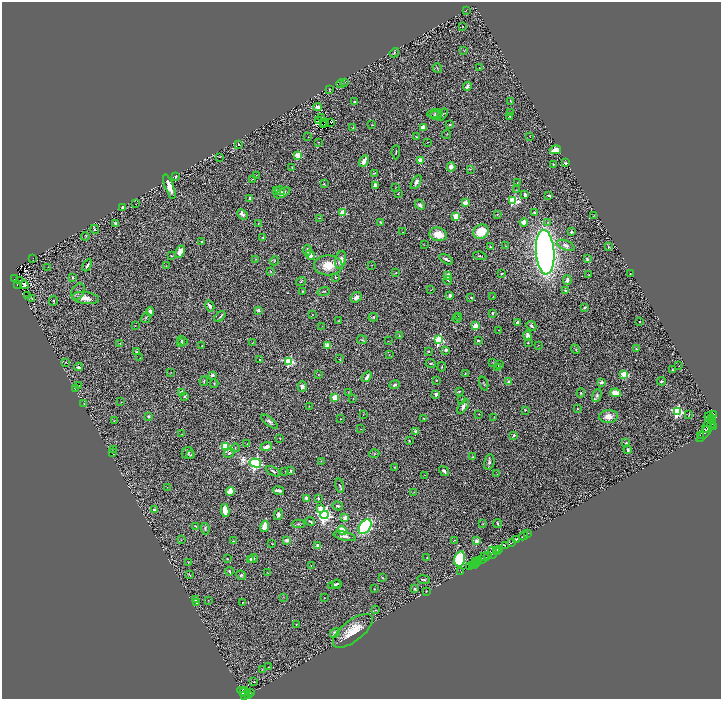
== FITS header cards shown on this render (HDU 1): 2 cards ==
NAXIS1  =                 1438
NAXIS2  =                 1393

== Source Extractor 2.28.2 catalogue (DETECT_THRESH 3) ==
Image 1438 x 1393 px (HDU 1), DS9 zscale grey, zoomed out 1/2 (1 PNG px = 2 x 2 image px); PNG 723 x 701 px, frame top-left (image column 2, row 1393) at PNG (2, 2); each listed source drawn as its Kron ellipse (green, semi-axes under 4 px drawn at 4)
Background 0.768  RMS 0.067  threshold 0.201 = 3 sigma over >= 5 px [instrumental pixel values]
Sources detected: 399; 41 cannot appear on this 1/2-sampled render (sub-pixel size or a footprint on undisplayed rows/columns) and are neither listed nor drawn; the other 358 listed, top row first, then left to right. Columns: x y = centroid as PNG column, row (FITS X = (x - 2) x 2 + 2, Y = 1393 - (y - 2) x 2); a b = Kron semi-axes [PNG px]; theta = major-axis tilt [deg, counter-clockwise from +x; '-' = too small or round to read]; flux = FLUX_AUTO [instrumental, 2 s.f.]
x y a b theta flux
466 10 2 1 - 3.1
462 26 2 1 - 4.5
463 50 2 2 - 4.8
394 53 5 3 - 12
437 68 5 2 - 7.7
479 68 2 1 - 4.8
344 82 3 2 - 9.7
341 84 4 3 - 16
467 86 5 3 - 54
329 90 3 1 - 5
510 101 3 1 - 6.8
355 102 3 2 - 20
317 107 4 3 - 56
510 112 2 2 - 5.2
435 114 7 4 3 24
435 115 6 4 -9 17
442 115 7 3 53 16
510 116 3 2 - 12
322 117 3 1 - 6.4
319 120 3 2 - 17
325 122 2 1 - 4.2
331 122 3 2 - 28
324 124 2 1 - 6.6
372 125 3 2 - 6.9
449 125 2 2 - 10
353 127 3 2 - 8.7
423 127 4 3 - 120
447 134 5 2 - 6.8
530 136 3 2 - 5.2
308 137 2 1 - 5
416 137 3 2 - 11
318 142 2 1 - 3.8
428 142 2 1 - 4.4
238 144 2 2 - 15
555 150 6 3 13 170
396 152 7 2 85 8.6
298 155 3 3 - 560
219 157 3 2 - 4.9
420 160 2 2 - 230
364 161 6 3 62 100
566 163 2 2 - 22
553 164 2 2 - 12
292 167 2 2 - 6.5
451 167 4 4 - 91
470 169 3 2 - 6.3
374 173 3 2 - 9.2
256 175 2 2 - 3.4
176 176 2 2 - 22
252 179 3 1 - 4
416 182 8 4 58 51
324 183 3 3 - 9.2
517 183 3 1 - 4.5
375 185 4 3 - 28
169 187 13 4 -69 110
395 188 3 2 - 5.3
516 190 3 2 - 5.1
276 191 4 3 - 15
280 191 5 3 - 19
282 193 8 4 28 68
398 193 2 1 - 6.8
525 195 4 3 - 39
549 196 2 2 - 54
250 199 4 3 - 55
513 201 4 3 - 1000
465 203 4 3 - 87
135 204 2 1 - 2.8
420 205 6 4 -46 42
123 207 2 2 - 110
343 213 3 3 - 490
535 213 3 2 - 14
242 214 6 3 -45 75
497 214 3 2 - 6.3
456 216 3 3 - 620
594 216 3 2 - 5.3
319 218 4 2 - 6.8
380 222 4 3 - 11
524 222 4 4 - 70
548 222 4 3 - 15
116 223 2 2 - 120
258 224 3 2 - 5.9
95 229 4 3 - 12
402 232 2 1 - 3.2
481 232 8 7 - 260
571 232 3 3 - 19
438 234 9 6 -16 230
85 236 4 2 - 7.7
263 237 4 3 - 13
202 242 4 3 - 14
424 245 3 2 - 4.1
566 245 9 4 -22 58
506 246 4 2 - 6.7
490 247 2 2 - 11
608 247 3 2 - 12
307 250 5 3 - 26
180 252 6 4 64 140
545 252 22 9 -86 9100
310 255 5 4 - 56
171 256 4 2 - 9.2
480 256 6 2 -9 16
33 258 2 1 - 3
256 259 3 2 - 8.4
446 259 8 3 -30 34
587 259 4 3 - 27
341 260 9 5 78 90
274 261 4 2 - 12
87 265 7 2 62 33
328 265 14 10 0 280
372 265 2 1 - 4.8
166 266 3 2 - 5.3
48 267 2 1 - 3.4
271 271 4 3 - 11
396 273 3 2 - 5.6
501 274 3 2 - 13
630 274 2 1 - 6.7
448 275 3 3 - 120
589 275 2 2 - 8.1
73 277 4 3 - 18
335 277 3 2 - 8.9
14 278 4 2 - 42
20 280 2 1 - 4.1
448 280 4 2 - 10
567 280 5 3 - 46
301 282 5 2 - 14
17 284 2 1 - 4.2
24 285 4 3 - 35
431 290 3 2 - 5.4
565 290 2 2 - 45
78 291 9 6 61 51
303 291 3 3 - 8.7
324 291 6 2 19 13
27 295 2 1 - 3.7
450 296 3 3 - 37
356 297 6 4 37 53
471 297 2 2 - 22
493 297 3 2 - 4.4
31 298 4 2 - 6.6
85 298 13 6 -8 120
53 301 5 2 - 11
210 306 6 3 -62 36
584 308 4 2 - 19
258 310 2 2 - 94
150 312 4 3 - 56
492 313 3 2 - 18
313 314 2 2 - 4.4
220 316 7 2 44 19
459 316 3 2 - 5.7
373 317 4 3 - 17
146 318 5 3 - 17
457 318 4 4 - 16
339 321 3 2 - 8
639 322 2 2 - 16
517 323 4 3 - 56
135 326 2 1 - 4.5
322 326 2 1 - 3.2
475 326 3 2 - 350
531 326 5 3 - 27
499 330 2 2 - 3.9
399 335 3 2 - 8.5
528 336 5 3 - 63
362 340 5 3 - 11
439 340 3 3 - 1600
478 340 2 2 - 54
182 341 5 3 - 25
388 341 2 1 - 3.7
120 343 3 2 - 6
181 343 3 2 - 34
252 343 4 1 - 7
528 343 3 2 - 7.2
202 345 2 2 - 6.1
327 345 2 2 - 190
538 345 2 2 - 4
575 349 5 3 - 11
636 349 3 3 - 15
446 350 4 3 - 25
428 351 3 2 - 10
137 352 2 2 - 57
389 354 2 1 - 3.4
140 358 2 1 - 4
259 359 2 2 - 17
340 359 3 2 - 4.8
289 361 3 3 - 1500
66 363 3 2 - 6.3
431 363 5 2 - 15
493 363 2 2 - 4.5
499 365 3 3 - 17
679 366 2 2 - 4.9
78 367 4 3 - 22
442 367 5 2 - 8.8
498 367 2 2 - 6.7
672 370 2 2 - 10
171 372 2 1 - 4.4
465 373 3 2 - 6.2
624 374 3 3 - 610
212 375 2 2 - 71
318 375 2 1 - 6.3
367 377 6 3 50 47
436 380 2 2 - 9.2
204 381 5 3 - 17
661 381 4 3 - 17
509 382 3 3 - 52
601 382 3 3 - 44
214 384 4 2 - 12
484 384 7 2 -73 11
79 385 3 2 - 3.5
395 385 5 3 - 22
302 386 5 4 - 51
75 389 3 2 - 6.2
459 391 4 3 - 13
181 392 2 2 - 140
348 392 4 2 - 8.3
581 393 4 3 - 13
616 393 5 4 - 180
436 394 4 3 - 32
597 395 7 4 72 30
185 396 3 2 - 18
335 397 3 3 - 430
353 398 2 2 - 4.9
462 400 3 2 - 6.4
121 402 3 2 - 4.1
84 404 3 1 - 3.8
309 406 3 2 - 4.2
463 406 8 4 55 57
577 408 3 2 - 9
525 410 3 2 - 9.9
677 411 4 3 - 1900
479 414 3 1 - 4.9
713 414 4 2 - 25
363 415 2 1 - 3.9
689 415 3 1 - 9.7
148 416 3 3 - 15
608 416 9 6 5 120
709 416 4 2 - 280
494 417 2 2 - 4.1
423 418 2 1 - 6.2
712 418 3 1 - 3000
341 419 2 2 - 4.2
114 421 3 2 - 6.7
269 421 10 4 -39 50
711 425 4 2 - 540
707 426 8 3 74 220
713 426 3 2 - 1200
361 429 2 2 - 6.3
416 431 2 2 - 120
706 431 14 4 51 1700
182 434 2 1 - 7.6
514 435 2 2 - 40
700 435 2 1 - 87
280 438 3 2 - 5.6
409 440 3 2 - 6
626 443 2 2 - 50
247 444 3 2 - 7.5
226 447 4 3 - 810
266 447 6 3 22 79
235 448 4 2 - 9.9
113 449 2 1 - 7.3
628 450 4 3 - 23
113 452 2 2 - 4.3
188 453 6 6 - 29
229 453 5 4 - 24
374 454 5 3 - 15
191 455 4 3 - 11
473 457 4 3 - 11
321 461 2 1 - 3.8
489 462 8 5 77 34
255 463 6 4 -16 3000
394 467 2 2 - 9.9
273 471 8 3 -28 23
285 471 2 1 - 3.9
290 471 3 2 - 22
444 471 5 2 - 27
497 474 3 2 - 6.4
425 475 3 2 - 5.2
340 486 7 4 -78 22
167 488 2 1 - 3.4
278 490 6 2 -12 43
230 492 4 3 - 230
414 492 3 2 - 4.4
307 498 3 3 - 81
318 498 4 3 - 19
338 506 5 4 - 21
320 509 3 3 - 200
154 510 2 2 - 48
225 510 6 3 -78 270
278 515 5 4 - 40
324 515 4 4 - 4600
345 518 2 2 - 270
310 521 5 2 - 17
497 523 5 3 - 19
298 524 6 4 0 18
483 524 3 3 - 8.9
196 526 3 2 - 11
264 526 6 4 74 140
365 527 8 5 54 1600
205 529 6 3 -81 22
342 530 5 3 - 240
528 533 2 1 - 13
345 536 11 4 -12 61
523 536 5 2 - 70
516 539 4 2 - 480
181 540 3 2 - 6.5
287 540 4 3 - 66
454 540 4 2 - 7.3
233 541 3 2 - 6.4
477 541 2 2 - 230
512 542 3 2 - 830
272 544 3 2 - 5.5
318 546 3 3 - 95
506 546 4 2 - 240
500 549 2 1 - 160
498 550 2 1 - 170
496 551 2 1 - 210
492 552 6 4 -77 440
488 555 4 2 - 1100
485 557 4 2 - 220
253 558 5 4 - 40
427 558 2 2 - 7.7
227 559 2 2 - 13
250 559 4 4 - 25
460 559 7 5 76 720
481 559 3 2 - 520
475 561 2 1 - 58
479 561 2 2 - 260
188 562 2 2 - 6.3
476 563 2 1 - 110
474 564 2 1 - 21
311 565 2 2 - 5.9
472 565 3 2 - 37
470 567 2 1 - 140
229 571 4 2 - 25
461 572 3 1 - 16
267 573 4 1 - 3.5
189 575 3 1 - 5.6
241 575 5 4 - 23
382 577 4 3 - 10
424 580 6 3 -9 20
337 584 4 3 - 24
335 585 7 3 10 35
374 589 2 2 - 5
415 589 3 3 - 18
426 591 3 2 - 4.4
283 597 3 2 - 5.8
325 598 2 2 - 4.5
196 599 3 3 - 18
208 600 2 1 - 3.3
242 602 2 2 - 5.6
197 603 3 3 - 16
375 610 4 3 - 11
296 624 2 2 - 6.1
353 631 24 10 38 320
335 633 5 4 - 36
268 667 2 1 - 7.3
262 670 4 2 - 7.7
253 682 2 2 - 17
244 691 6 2 -9 200
243 693 4 2 - 94
251 693 3 2 - 180
248 694 2 2 - 120
244 695 3 2 - 200
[41 sub-pixel or undisplayed-footprint detections neither listed nor drawn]